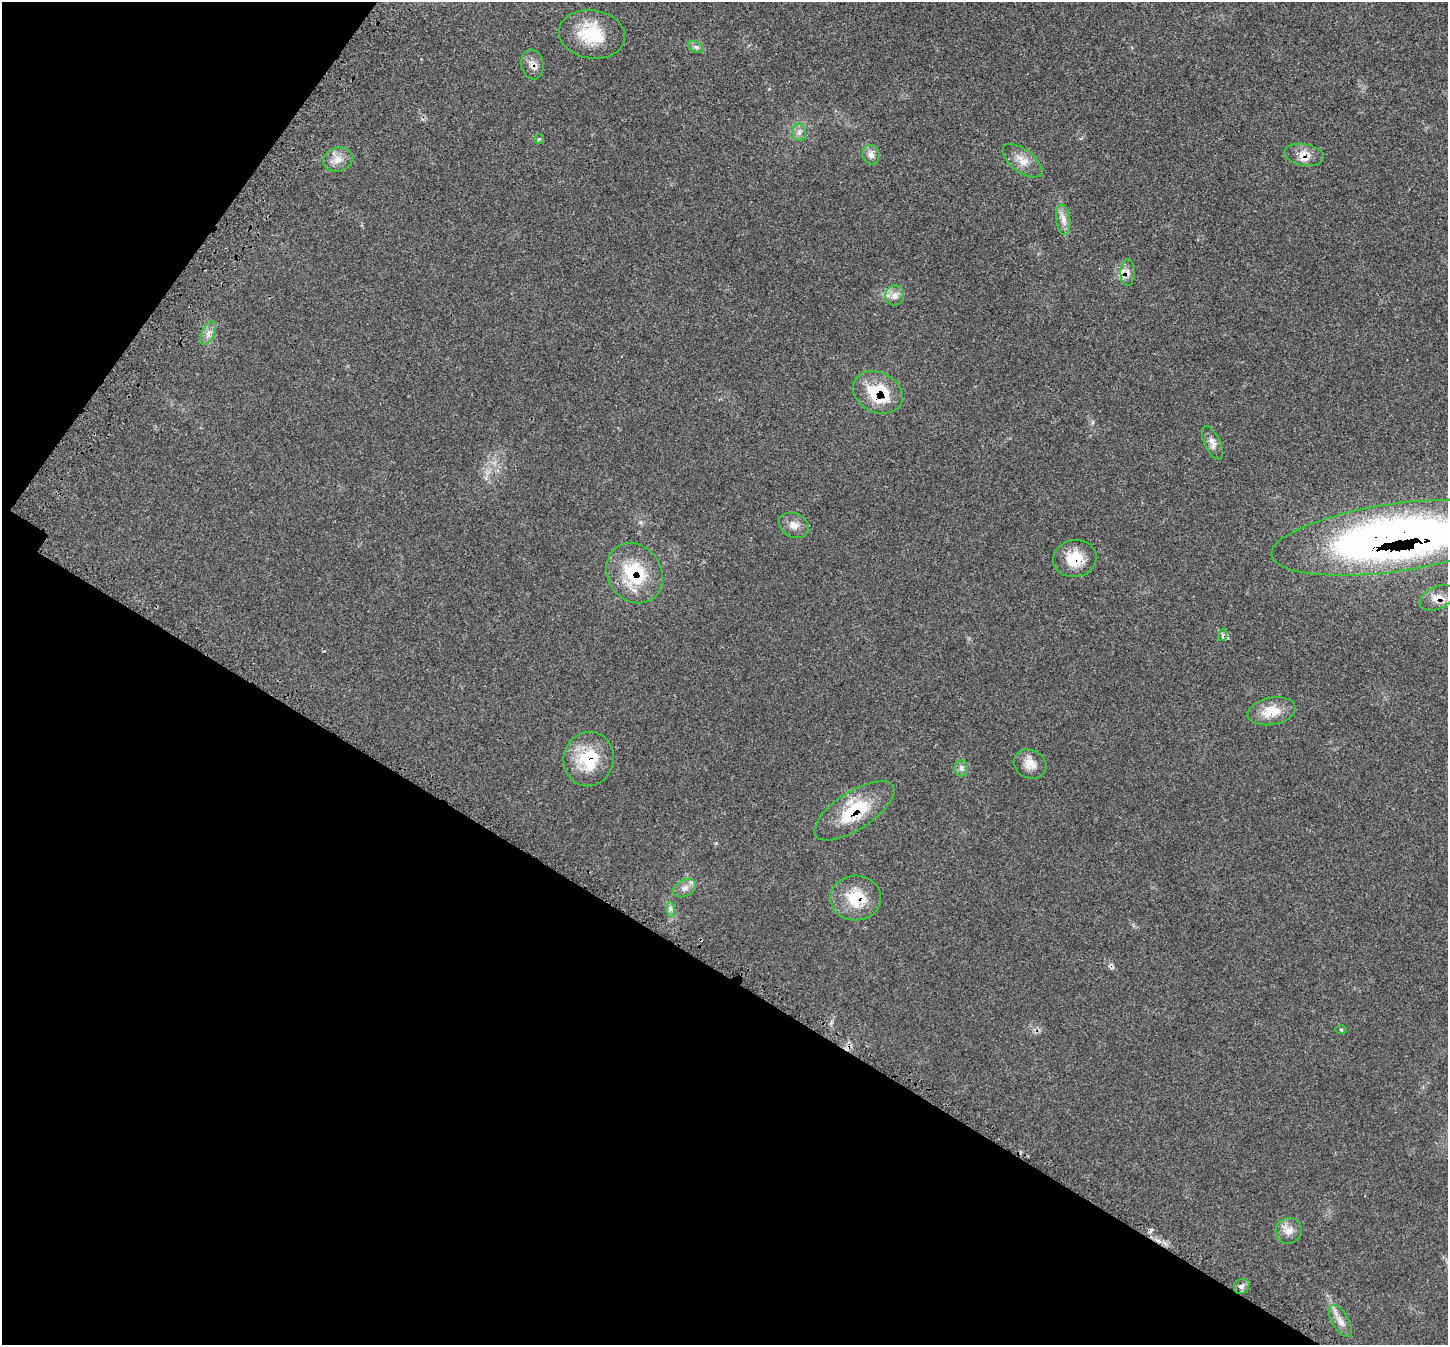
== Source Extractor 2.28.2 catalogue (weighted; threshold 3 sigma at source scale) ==
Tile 9 of 4 x 4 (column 1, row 3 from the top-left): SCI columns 110-1555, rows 1590-2932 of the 6007 x 6004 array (HDU 1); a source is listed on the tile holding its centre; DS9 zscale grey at full resolution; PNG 1450 x 1347 px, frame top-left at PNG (2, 2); each listed source drawn as its Kron ellipse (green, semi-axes under 4 px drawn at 4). Shown black and unused: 33% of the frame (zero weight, under 3 of 4 exposures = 8% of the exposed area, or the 3 px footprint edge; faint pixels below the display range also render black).
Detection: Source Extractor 2.28.2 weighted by HDU 2 'WHT'; one run over the whole footprint, this tile lists its part. Background 0.0209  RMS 0.0033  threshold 0.015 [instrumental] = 3 sigma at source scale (4.5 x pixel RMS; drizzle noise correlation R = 1.50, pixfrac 1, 0.05/0.05 arcsec/px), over >= 5 px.
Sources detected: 37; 1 inside a brighter object's white glare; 3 cosmic-ray / hot-pixel residue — neither listed nor drawn; the other 33 listed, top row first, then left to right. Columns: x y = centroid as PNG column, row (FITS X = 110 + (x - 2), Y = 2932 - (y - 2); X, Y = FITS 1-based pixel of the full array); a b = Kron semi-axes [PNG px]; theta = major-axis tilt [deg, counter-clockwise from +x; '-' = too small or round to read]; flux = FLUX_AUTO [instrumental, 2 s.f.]
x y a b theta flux
592 34 33 24 -8 14
696 47 8 5 -25 0.84
532 64 15 11 -79 2.3
799 132 8 7 - 1.3
539 139 5 4 - 0.39
871 155 10 8 -76 1.9
1304 155 20 10 -9 3.6
338 160 15 12 17 3.3
1022 161 23 11 -37 4
1063 220 15 7 -83 2.1
1128 273 13 7 88 1.8
894 295 10 9 - 2.1
208 333 13 6 67 1.8
878 392 26 20 -26 16
1212 443 18 8 -65 2.1
794 525 16 12 -27 2.8
1395 538 125 34 8 230
1075 559 22 18 10 8.2
634 573 31 26 -56 19
1437 598 18 11 25 3.3
1222 635 6 4 70 0.59
1272 711 24 13 10 7
589 759 27 25 76 14
1030 764 17 14 -26 3.6
961 768 8 6 -85 1
854 811 46 19 33 16
685 888 12 8 27 1.9
856 898 25 22 2 11
671 909 7 4 -88 0.83
1341 1030 5 3 - 0.31
1289 1231 13 12 - 2.7
1242 1286 8 7 - 1.1
1340 1321 18 8 -60 2.5
Overlapping masked pixels (flux is a lower limit): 11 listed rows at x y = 532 64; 1304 155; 1128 273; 878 392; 1395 538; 1075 559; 634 573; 1437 598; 589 759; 854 811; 856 898
Isophote crosses this tile's border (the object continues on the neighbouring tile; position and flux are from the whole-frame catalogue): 1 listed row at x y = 1395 538